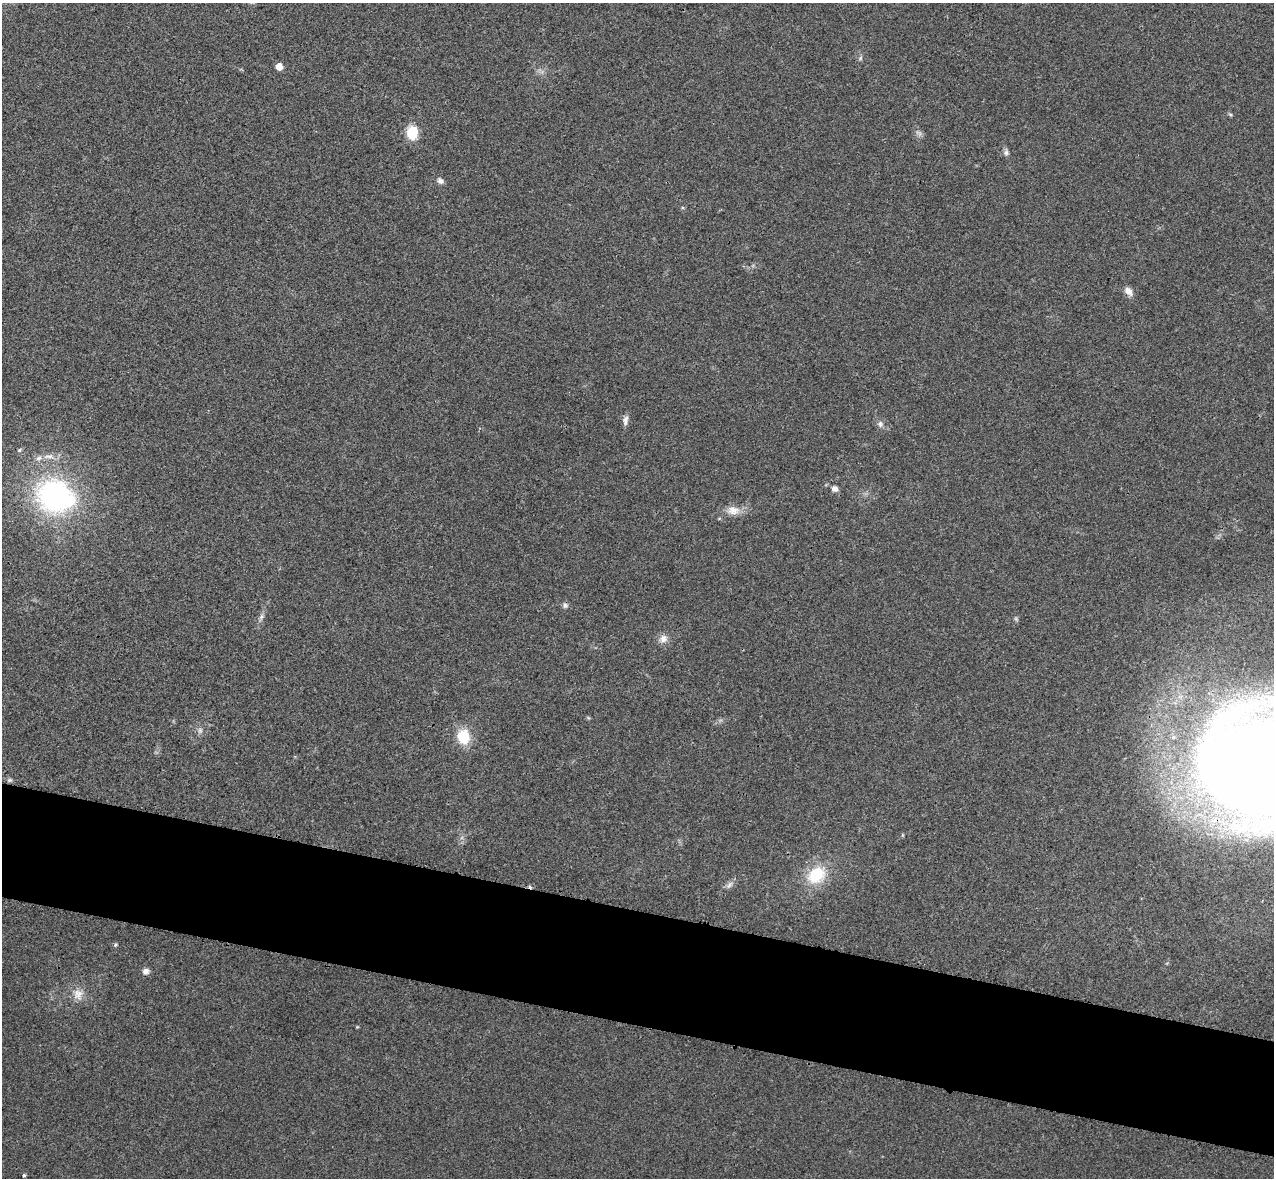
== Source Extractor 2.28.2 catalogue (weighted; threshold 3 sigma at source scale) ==
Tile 6 of 4 x 4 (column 2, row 2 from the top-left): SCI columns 1294-2565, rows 2534-3709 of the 5134 x 5189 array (HDU 1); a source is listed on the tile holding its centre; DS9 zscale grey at full resolution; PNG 1276 x 1180 px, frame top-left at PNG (2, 3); no overlay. Shown black and unused: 10% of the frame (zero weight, under 3 of 4 exposures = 6% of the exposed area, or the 3 px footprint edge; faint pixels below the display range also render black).
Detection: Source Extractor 2.28.2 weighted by HDU 2 'WHT'; one run over the whole footprint, this tile lists its part. Background 0.0207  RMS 0.0044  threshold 0.0197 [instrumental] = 3 sigma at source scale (4.5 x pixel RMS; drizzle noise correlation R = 1.50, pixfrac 1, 0.05/0.05 arcsec/px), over >= 5 px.
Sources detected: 34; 3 too faint to see at this stretch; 1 inside a brighter object's white glare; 1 cosmic-ray / hot-pixel residue — not listed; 1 inside a brighter listed object's ellipse — not listed separately; the other 28 listed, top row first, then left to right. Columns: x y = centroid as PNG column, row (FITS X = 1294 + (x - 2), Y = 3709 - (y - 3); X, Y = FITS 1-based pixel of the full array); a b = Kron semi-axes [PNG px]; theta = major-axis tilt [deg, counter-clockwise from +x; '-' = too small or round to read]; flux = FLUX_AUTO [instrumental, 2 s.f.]
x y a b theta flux
860 58 7 5 48 0.88
279 66 5 5 - 5.1
1230 114 8 4 -47 0.66
412 133 14 11 88 12
1006 152 10 7 86 1.4
440 181 8 7 - 1.8
1128 291 11 8 -50 3.2
625 420 12 7 83 2.2
880 424 9 8 - 1.9
19 450 7 4 36 0.71
48 456 17 7 1 3.7
834 489 7 7 - 2.1
55 496 37 34 -28 93
733 510 20 12 0 5.6
565 605 8 7 - 1.3
261 617 12 6 63 1.7
663 639 13 10 43 3.2
588 717 6 4 -21 0.51
463 737 16 13 -82 13
1260 766 131 114 -33 800
9 780 7 5 26 0.81
816 875 22 17 38 19
729 885 13 6 43 2
115 945 5 4 - 0.79
146 971 8 7 - 2.1
78 994 17 14 -74 5.5
357 1027 5 3 - 0.38
24 1175 4 3 - 1.7
Overlapping masked pixels (flux is a lower limit): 1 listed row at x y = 1260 766
Isophote crosses this tile's border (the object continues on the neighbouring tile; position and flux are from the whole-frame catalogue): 1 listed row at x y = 1260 766